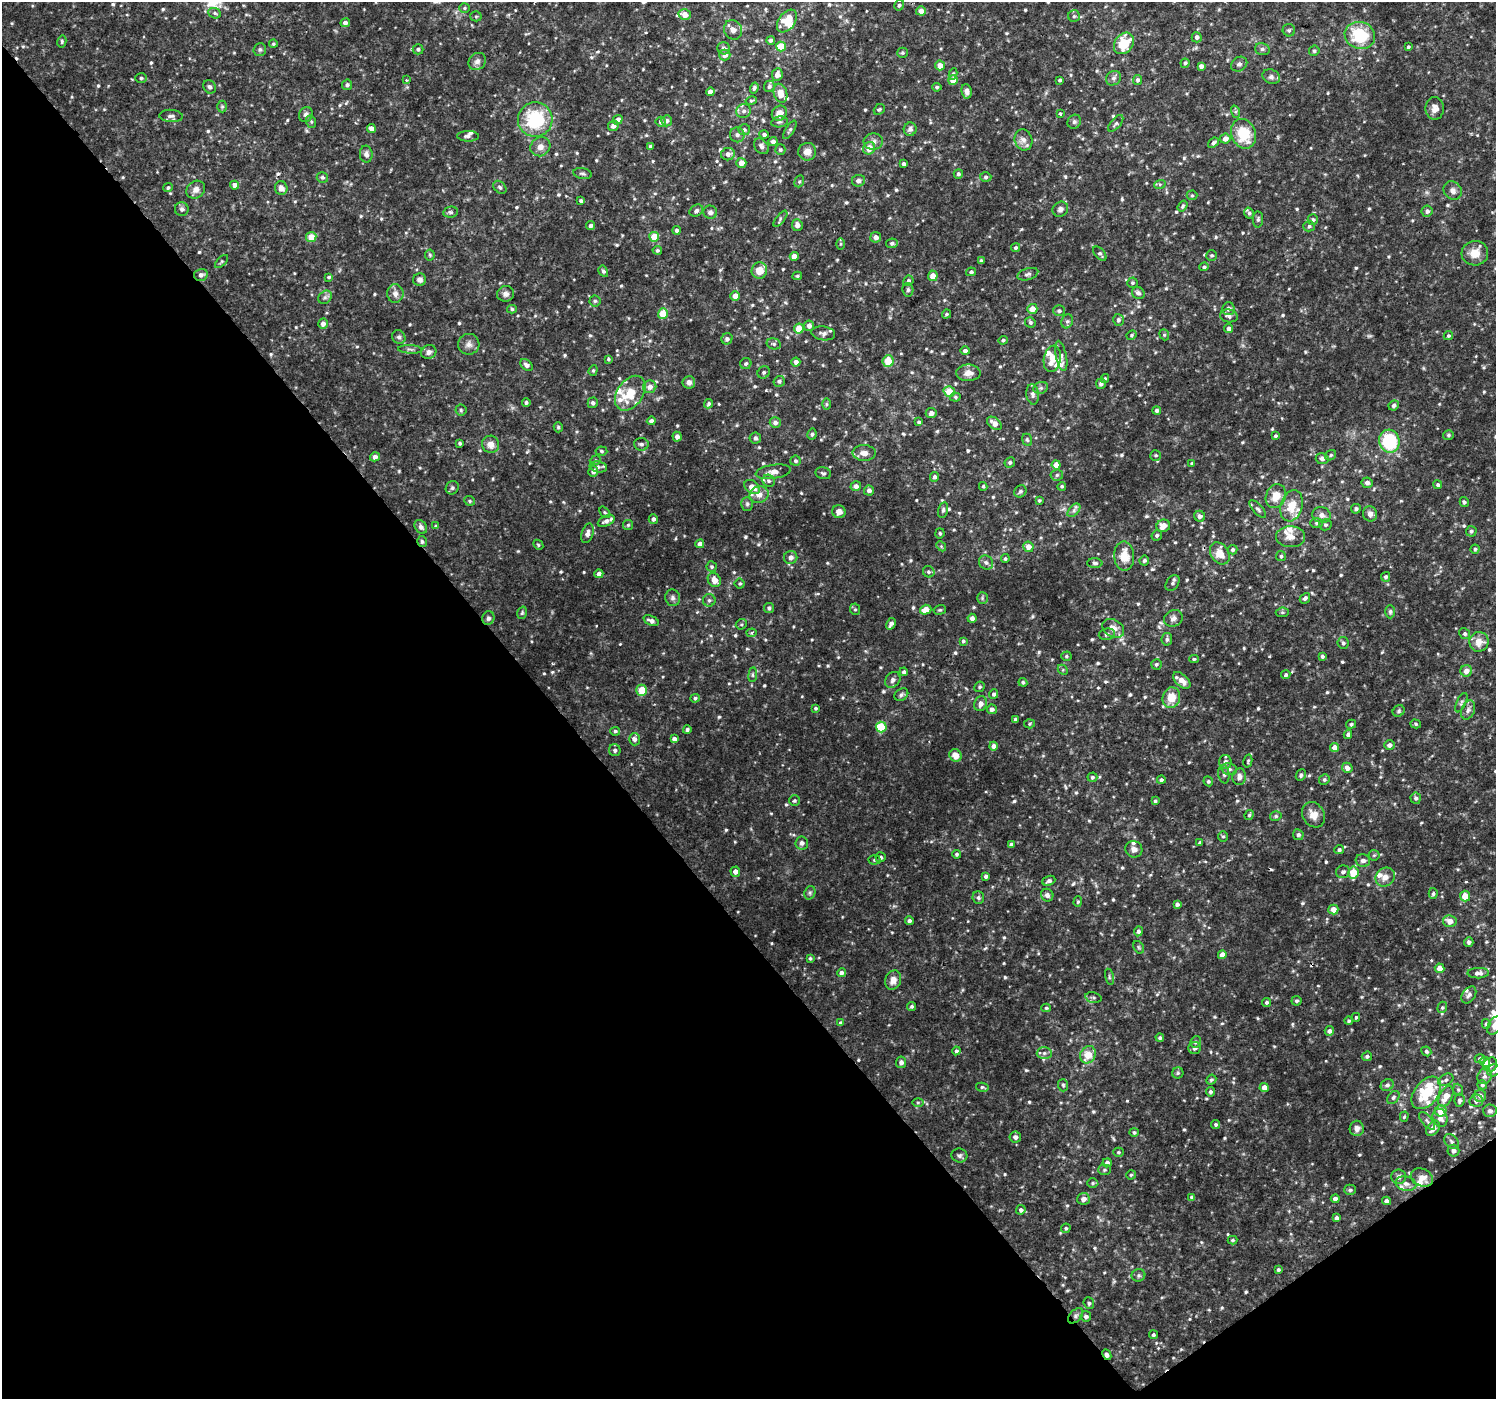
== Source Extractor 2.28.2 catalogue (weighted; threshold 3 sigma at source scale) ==
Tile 14 of 4 x 4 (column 2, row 4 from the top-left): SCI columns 1500-2993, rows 201-1597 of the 5980 x 5922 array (HDU 1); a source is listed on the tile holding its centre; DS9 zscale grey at full resolution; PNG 1498 x 1401 px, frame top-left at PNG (2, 2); each listed source drawn as its Kron ellipse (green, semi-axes under 4 px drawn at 4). Shown black and unused: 39% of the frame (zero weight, under 2 of 3 exposures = <1% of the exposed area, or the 3 px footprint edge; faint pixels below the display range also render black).
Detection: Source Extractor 2.28.2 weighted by HDU 2 'WHT'; one run over the whole footprint, this tile lists its part. Background 0.0127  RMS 0.003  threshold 0.0137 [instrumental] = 3 sigma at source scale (4.5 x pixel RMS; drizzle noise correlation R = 1.50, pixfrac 1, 0.0396/0.0396 arcsec/px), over >= 5 px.
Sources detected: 804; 1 too faint to see at this stretch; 3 cosmic-ray / hot-pixel residue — neither listed nor drawn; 28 inside a brighter listed object's ellipse — not listed separately; of the other 772, all 500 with FLUX_AUTO >= 0.433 (the completeness limit of this list) listed and drawn (272 fainter detections not listed), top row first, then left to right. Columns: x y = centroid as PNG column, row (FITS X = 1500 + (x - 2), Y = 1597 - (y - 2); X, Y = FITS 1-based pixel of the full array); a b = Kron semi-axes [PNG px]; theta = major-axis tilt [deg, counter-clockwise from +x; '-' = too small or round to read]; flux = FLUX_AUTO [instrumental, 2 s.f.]
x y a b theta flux
899 5 5 5 - 0.56
465 8 5 4 - 0.43
921 11 5 4 - 2.6
215 13 6 5 - 0.59
685 15 6 5 - 3
476 16 5 5 - 0.47
1074 16 6 6 - 0.68
787 21 13 8 54 5.7
345 23 5 4 - 1.2
733 30 10 8 -61 1.9
1289 30 6 6 - 0.58
1360 35 15 13 -18 14
1197 37 5 5 - 1
771 40 4 4 - 0.87
62 41 6 4 78 0.49
1124 43 11 9 52 8.7
273 44 4 4 - 0.44
781 46 5 5 - 7.5
1408 47 4 3 - 0.48
724 48 6 6 - 1
260 49 6 6 - 0.67
418 49 5 5 - 0.66
1262 49 7 6 - 0.82
1314 51 5 5 - 0.57
902 53 5 5 - 0.54
725 55 5 5 - 1.8
477 61 9 8 - 1.3
1185 63 4 4 - 0.48
1239 64 8 7 - 1
940 65 5 5 - 2.2
1201 66 4 4 - 1.1
953 74 6 4 80 0.52
777 75 6 5 - 2
1271 77 9 7 -21 1.2
141 78 6 5 - 0.55
1114 78 8 6 36 0.9
406 80 3 2 - 0.49
953 80 5 4 - 4
1060 80 3 3 - 0.59
1138 80 5 4 - 0.7
347 85 5 5 - 0.65
769 86 6 5 - 0.88
210 87 7 6 - 0.77
937 87 5 4 - 0.61
754 88 5 3 - 0.65
967 91 7 5 -82 1.4
710 92 4 4 - 1.6
781 93 10 6 -74 3.5
751 101 6 4 13 0.47
222 106 6 5 - 0.48
1435 108 11 9 -90 1.8
879 109 6 5 - 0.43
744 111 7 7 - 1.2
1236 112 6 4 -72 0.52
779 113 8 7 - 2.8
1060 114 3 3 - 2
306 115 8 6 64 1
171 116 12 6 -4 1
535 120 17 17 - 19
618 120 5 4 - 1.9
667 121 5 5 - 0.99
311 122 6 5 - 0.49
661 122 5 5 - 0.87
779 122 8 5 10 0.72
1074 122 7 6 - 0.82
1116 123 10 5 49 0.86
613 126 5 5 - 1.3
371 129 4 4 - 2.1
910 129 7 6 - 0.98
744 130 6 5 - 0.65
790 130 10 4 58 0.68
764 134 4 4 - 0.87
1243 134 15 12 -68 11
737 135 7 7 - 1
468 136 11 5 -1 1
1225 139 5 5 - 1.9
1023 140 11 8 -72 1.8
773 142 4 4 - 1.3
873 142 9 8 - 1.3
1213 143 6 4 40 0.79
650 146 4 4 - 0.61
761 146 9 6 -48 1.2
540 147 10 9 - 2
869 148 6 5 - 3
780 150 5 5 - 0.6
807 152 9 9 - 2.6
366 154 8 6 -87 1.1
728 154 7 6 - 1.3
741 163 5 5 - 2.4
904 164 4 3 - 0.8
583 174 9 5 -11 0.68
958 174 5 4 - 0.68
322 177 6 5 - 0.59
986 177 6 4 3 0.6
799 181 6 4 69 0.45
858 181 6 6 - 1.1
1160 184 6 4 19 0.47
235 185 4 4 - 2
500 187 7 5 -45 0.67
168 188 5 4 - 0.61
281 188 7 6 - 1.7
196 190 10 8 37 1.9
1453 190 10 8 -49 1.6
1192 195 5 5 - 0.46
581 201 4 3 - 0.69
1183 206 6 4 55 0.5
182 209 7 7 - 0.89
1060 209 8 7 - 1.1
696 211 7 5 32 1
1427 211 5 5 - 0.98
451 212 7 5 9 0.71
710 212 7 6 - 0.95
1249 213 5 4 - 0.59
780 219 10 4 52 0.66
1258 219 8 5 88 0.65
1313 220 5 5 - 0.63
797 225 6 5 - 1.7
591 226 4 4 - 1.1
1309 226 6 5 - 0.8
676 230 4 4 - 0.74
311 237 5 5 - 4.7
654 237 5 5 - 5.4
876 237 5 5 - 1.7
892 243 6 5 - 0.68
841 244 6 4 89 0.46
1016 248 5 4 - 0.56
657 250 5 4 - 0.48
1475 253 13 12 - 4
1100 254 8 5 -50 0.71
430 255 5 5 - 0.45
1212 255 5 5 - 0.51
794 256 4 4 - 2.4
222 261 8 4 45 0.46
981 261 3 3 - 0.56
1204 267 4 4 - 0.58
759 270 8 7 - 3.8
603 271 6 4 -59 0.65
971 272 5 4 - 0.71
1028 274 11 5 17 0.92
201 275 7 6 - 1.1
797 276 5 4 - 0.48
933 276 5 5 - 3
329 277 4 3 - 0.46
419 280 6 6 - 1.2
908 281 5 5 - 0.68
1132 283 5 5 - 0.46
908 290 7 5 -79 0.69
1138 293 7 6 - 0.95
395 294 9 8 - 1.5
506 294 8 8 - 1.3
735 296 5 5 - 2.7
325 297 7 6 - 0.77
595 301 5 5 - 0.53
512 309 5 4 - 0.49
1032 309 5 5 - 3.5
1228 309 6 6 - 0.95
1059 311 6 5 - 0.73
663 314 5 5 - 7.4
946 314 5 4 - 0.45
1229 316 9 6 -10 1.1
1118 320 6 5 - 0.92
1067 321 7 5 68 0.75
1030 322 5 5 - 0.62
323 324 5 5 - 1.4
809 326 5 5 - 1.5
799 329 5 5 - 6.9
1229 329 4 4 - 1.3
823 333 12 7 -8 1.1
1131 335 5 4 - 0.46
1164 335 6 4 -69 0.44
1448 336 5 4 - 0.54
399 337 7 6 - 0.77
727 339 6 5 - 0.97
1003 340 4 4 - 0.48
469 344 10 10 - 1.7
774 344 7 5 -14 0.66
410 349 12 4 -3 0.73
965 351 5 4 - 0.85
429 352 8 7 - 1.3
1061 356 15 5 -78 1.2
608 359 4 3 - 0.46
1052 359 13 8 81 4
888 361 6 5 - 5.6
796 362 4 4 - 1.3
746 363 6 5 - 0.66
526 365 7 5 -41 1.1
593 370 5 4 - 0.47
764 372 6 5 - 0.69
968 373 12 8 1 2.3
1105 378 4 3 - 0.46
779 381 6 5 - 0.63
689 382 6 6 - 1.3
1101 384 5 5 - 0.96
650 387 7 6 - 2
1041 388 7 5 20 0.77
949 392 6 5 - 6.5
630 393 19 13 55 8.9
1033 394 10 6 -82 1
955 397 5 4 - 0.5
526 402 4 3 - 0.57
593 403 5 5 - 0.89
709 404 5 4 - 0.64
826 404 6 4 -90 0.46
1394 405 5 5 - 0.94
461 410 5 5 - 0.51
1157 410 4 4 - 0.94
931 413 5 5 - 1.4
651 421 4 4 - 1.2
919 422 4 4 - 0.68
775 423 5 5 - 1.2
994 423 8 5 -38 2.2
558 427 5 4 - 0.5
812 434 5 4 - 0.61
1448 435 5 5 - 0.54
1275 436 4 3 - 0.52
677 437 5 4 - 1.4
755 438 5 5 - 0.8
1027 440 6 4 -67 0.56
1389 441 11 10 - 21
460 443 3 3 - 0.54
491 444 9 8 - 2.5
641 444 7 6 - 0.81
601 451 6 4 -5 0.53
864 453 11 8 -3 1.9
1156 455 5 5 - 0.47
1331 455 6 5 - 0.49
375 457 5 4 - 1.4
1322 459 6 5 - 1.3
595 460 6 4 21 0.45
795 461 5 5 - 0.66
1010 462 5 5 - 0.68
1192 463 4 3 - 0.44
1056 465 4 4 - 3.3
598 467 9 5 -11 0.86
593 471 5 5 - 1
773 472 18 7 9 2.1
823 473 8 6 -16 0.68
1057 475 6 5 - 0.69
935 477 5 4 - 0.9
769 481 6 5 - 0.87
1367 483 6 5 - 1.2
1438 485 4 4 - 0.55
856 486 5 4 - 1.2
983 486 4 3 - 0.46
1062 486 4 4 - 0.52
752 487 8 6 -36 2.8
452 488 7 6 - 0.71
869 491 5 5 - 1.2
1020 491 6 5 - 0.77
759 494 9 8 - 2.6
1276 496 12 10 67 3.9
1039 500 4 4 - 0.45
469 501 5 4 - 0.46
1464 502 5 4 - 0.57
747 504 7 5 90 0.67
1292 506 16 11 73 5.7
1258 509 11 4 -48 0.75
1356 509 5 4 - 0.69
943 510 8 5 76 0.73
1074 510 8 5 46 0.83
605 512 6 4 -49 0.47
839 512 7 6 - 1.7
1370 514 8 7 - 1.4
1321 515 9 7 -15 1.5
1200 516 5 5 - 1
653 519 5 4 - 0.96
606 521 9 5 24 1.2
1317 523 6 5 - 0.54
628 525 5 5 - 0.46
1325 525 6 5 - 0.57
436 526 4 3 - 0.48
1163 526 7 6 - 2.8
421 527 7 5 -56 1.1
1471 531 5 5 - 0.62
587 533 10 5 72 1.7
940 533 5 4 - 0.47
1157 535 5 5 - 0.61
1291 537 14 10 -1 2.5
422 542 5 5 - 0.62
700 544 4 4 - 1.8
538 545 5 4 - 0.48
941 546 5 4 - 0.44
1028 547 5 5 - 2.5
1475 549 4 4 - 0.49
1232 550 5 5 - 0.74
1220 553 12 9 -58 3.9
1124 556 14 10 -88 5
1281 556 5 5 - 0.51
791 557 7 6 - 1.5
1005 559 4 4 - 0.5
1144 561 5 4 - 0.64
986 563 7 6 - 0.89
1095 563 7 4 -2 0.69
712 567 5 5 - 0.55
929 572 6 5 - 0.69
599 574 4 4 - 1.3
1386 577 5 4 - 0.76
714 580 7 6 - 3
1172 583 9 6 54 0.82
740 584 5 5 - 0.44
673 598 8 7 - 1
982 598 6 5 - 0.49
1305 598 6 4 48 0.84
709 600 6 6 - 0.72
769 608 5 5 - 0.76
855 609 6 5 - 0.48
926 610 6 5 - 3
940 610 6 4 18 0.45
1282 612 6 4 6 0.53
1390 612 7 4 -89 0.59
522 613 6 4 73 0.49
488 618 7 6 - 0.88
972 618 4 4 - 1.2
1173 618 9 8 - 1.3
651 621 8 4 -24 1.3
741 624 6 5 - 0.48
891 624 6 4 59 1.2
1113 628 11 8 -31 2.6
752 633 5 4 - 0.61
1107 634 8 5 9 0.83
1465 634 6 5 - 0.67
1167 639 6 5 - 0.7
963 641 4 3 - 0.52
1479 642 10 9 - 3.7
1343 643 6 5 - 0.72
1066 656 5 4 - 0.45
1322 656 3 3 - 0.6
1194 659 4 4 - 0.47
1156 664 5 5 - 0.51
1063 670 6 4 -46 0.44
1466 671 6 5 - 2.2
904 672 4 4 - 0.77
753 675 7 3 82 0.44
1286 675 5 4 - 0.61
893 680 8 7 - 1.1
1182 680 10 6 -43 2.6
1023 682 4 4 - 0.5
979 687 5 5 - 0.54
642 690 6 5 - 5.1
994 694 5 4 - 0.71
901 695 7 5 34 0.76
695 698 5 4 - 0.53
1171 698 10 8 77 4.8
1461 703 10 4 64 0.68
981 704 8 6 71 1.5
816 708 3 3 - 0.46
992 709 5 5 - 1
1468 710 10 6 70 1.2
1399 711 6 5 - 0.56
1015 719 3 3 - 0.64
1029 724 5 4 - 0.47
1351 724 5 4 - 0.53
1416 724 5 4 - 0.49
881 727 5 5 - 12
687 730 4 4 - 0.58
615 731 5 4 - 0.62
1348 734 4 4 - 0.97
635 739 6 5 - 1.2
674 739 4 4 - 1.2
1389 745 5 5 - 1.1
994 746 4 4 - 1.2
1334 747 4 4 - 2.4
615 750 6 5 - 0.9
955 755 6 6 - 2.9
1248 761 7 4 77 0.45
1225 762 7 6 - 1.1
1347 768 5 5 - 1.6
1229 769 8 6 -14 0.95
1224 774 9 5 -82 0.86
1301 775 6 5 - 0.6
1092 777 5 4 - 0.54
1239 777 8 6 83 1.5
1161 780 4 4 - 0.62
1324 780 5 5 - 0.61
1208 781 5 4 - 0.53
1416 798 5 5 - 0.76
794 801 5 5 - 0.55
1155 801 4 4 - 0.51
1249 815 5 4 - 0.44
1313 815 13 10 -60 2.8
1276 816 6 4 15 0.61
1298 835 5 5 - 0.66
1223 836 5 4 - 0.45
802 843 6 6 - 0.9
1200 843 4 4 - 0.53
1011 844 4 4 - 0.73
1134 849 8 8 - 1.5
1339 850 5 4 - 0.63
957 854 4 4 - 0.61
1374 855 5 5 - 0.45
881 857 5 5 - 0.68
874 860 6 4 3 0.48
1363 861 7 6 - 1.2
735 872 5 5 - 1.8
1343 872 7 6 - 0.9
1353 873 6 5 - 7.4
986 876 4 4 - 0.86
1385 877 10 9 - 2.2
1049 881 6 4 21 0.78
810 893 7 5 70 0.61
1433 893 5 4 - 0.61
1047 895 6 6 - 1.2
1465 896 5 5 - 4.4
978 898 6 5 - 0.64
1078 902 5 4 - 0.45
1177 904 4 4 - 0.95
1333 909 5 5 - 2.9
909 921 4 4 - 0.82
1450 921 7 6 - 2.5
1138 931 5 4 - 0.79
1469 942 5 4 - 0.77
1139 947 7 5 -60 0.48
1222 955 4 4 - 2.3
810 958 4 4 - 0.49
1439 968 5 5 - 2.5
841 973 4 4 - 1.3
1478 973 10 5 1 1.4
1109 977 8 3 -77 0.48
893 980 10 7 69 2.2
1469 995 9 6 54 0.93
1093 997 8 5 -14 0.59
1296 1001 5 5 - 0.59
1267 1002 4 4 - 0.57
912 1006 5 4 - 0.57
1442 1007 6 4 69 0.44
1046 1008 5 4 - 0.49
1356 1017 4 3 - 0.44
1349 1021 4 4 - 0.49
841 1023 4 3 - 0.65
1486 1024 5 4 - 0.5
1495 1026 10 6 55 3.2
1329 1031 5 4 - 0.98
1160 1038 4 4 - 0.59
1195 1042 6 5 - 0.66
1195 1048 6 6 - 0.88
956 1051 4 4 - 0.63
1426 1051 5 4 - 0.56
1044 1053 7 6 - 0.95
1088 1055 9 7 62 5.4
1367 1056 5 5 - 0.66
1480 1059 5 4 - 0.62
901 1062 6 5 - 0.95
1485 1062 5 5 - 2.6
1490 1065 7 6 - 1.5
1494 1070 7 6 - 0.95
1178 1073 5 5 - 0.51
1485 1076 8 7 - 1.1
1211 1080 5 4 - 0.6
1446 1080 8 5 29 0.84
1063 1085 6 5 - 0.5
1387 1085 7 5 34 0.89
1482 1085 5 4 - 0.57
982 1087 6 4 -12 0.49
1264 1088 4 4 - 2.4
1458 1090 6 4 -70 0.49
1210 1092 5 4 - 0.69
1426 1093 18 12 51 9.1
1446 1096 11 6 61 3.5
1480 1096 6 6 - 1
1393 1097 7 5 51 0.72
1459 1100 7 5 85 0.8
1476 1101 7 6 - 1.1
918 1102 6 4 0 0.44
1441 1111 6 5 - 4.5
1490 1111 7 6 - 1.1
1404 1117 5 4 - 0.46
1440 1118 9 7 -68 1.8
1427 1121 11 5 -51 0.86
1216 1124 4 4 - 0.55
1357 1128 7 7 - 1.6
1433 1128 8 5 54 2.1
1134 1132 5 4 - 0.53
1015 1137 6 5 - 1.1
1451 1141 8 6 -45 0.82
1453 1151 6 6 - 1.1
1119 1152 5 4 - 0.43
959 1155 8 7 - 0.85
1107 1163 4 4 - 1.1
1104 1170 6 5 - 0.56
1131 1175 5 4 - 0.5
1399 1177 7 7 - 1.1
1422 1177 11 8 -24 3.1
1093 1183 5 5 - 0.5
1406 1184 10 7 -14 1.6
1350 1190 6 5 - 0.64
1192 1197 4 4 - 0.59
1083 1199 6 6 - 1.6
1335 1199 4 4 - 1.2
1386 1201 4 4 - 1.2
1021 1210 5 4 - 0.87
1337 1218 4 4 - 0.96
1066 1228 5 4 - 0.52
1233 1240 5 4 - 0.48
1278 1270 4 4 - 0.58
1138 1275 7 6 - 0.67
1089 1303 6 5 - 0.73
1076 1316 9 5 46 0.91
1086 1316 5 5 - 0.93
1153 1335 4 4 - 0.61
1107 1355 6 4 -63 0.77
Overlapping masked pixels (flux is a lower limit): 4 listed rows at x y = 422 542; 1124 556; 1076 1316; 1107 1355
Isophote crosses this tile's border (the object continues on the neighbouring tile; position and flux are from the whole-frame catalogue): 3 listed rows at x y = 1495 1026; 1494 1070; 1490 1111